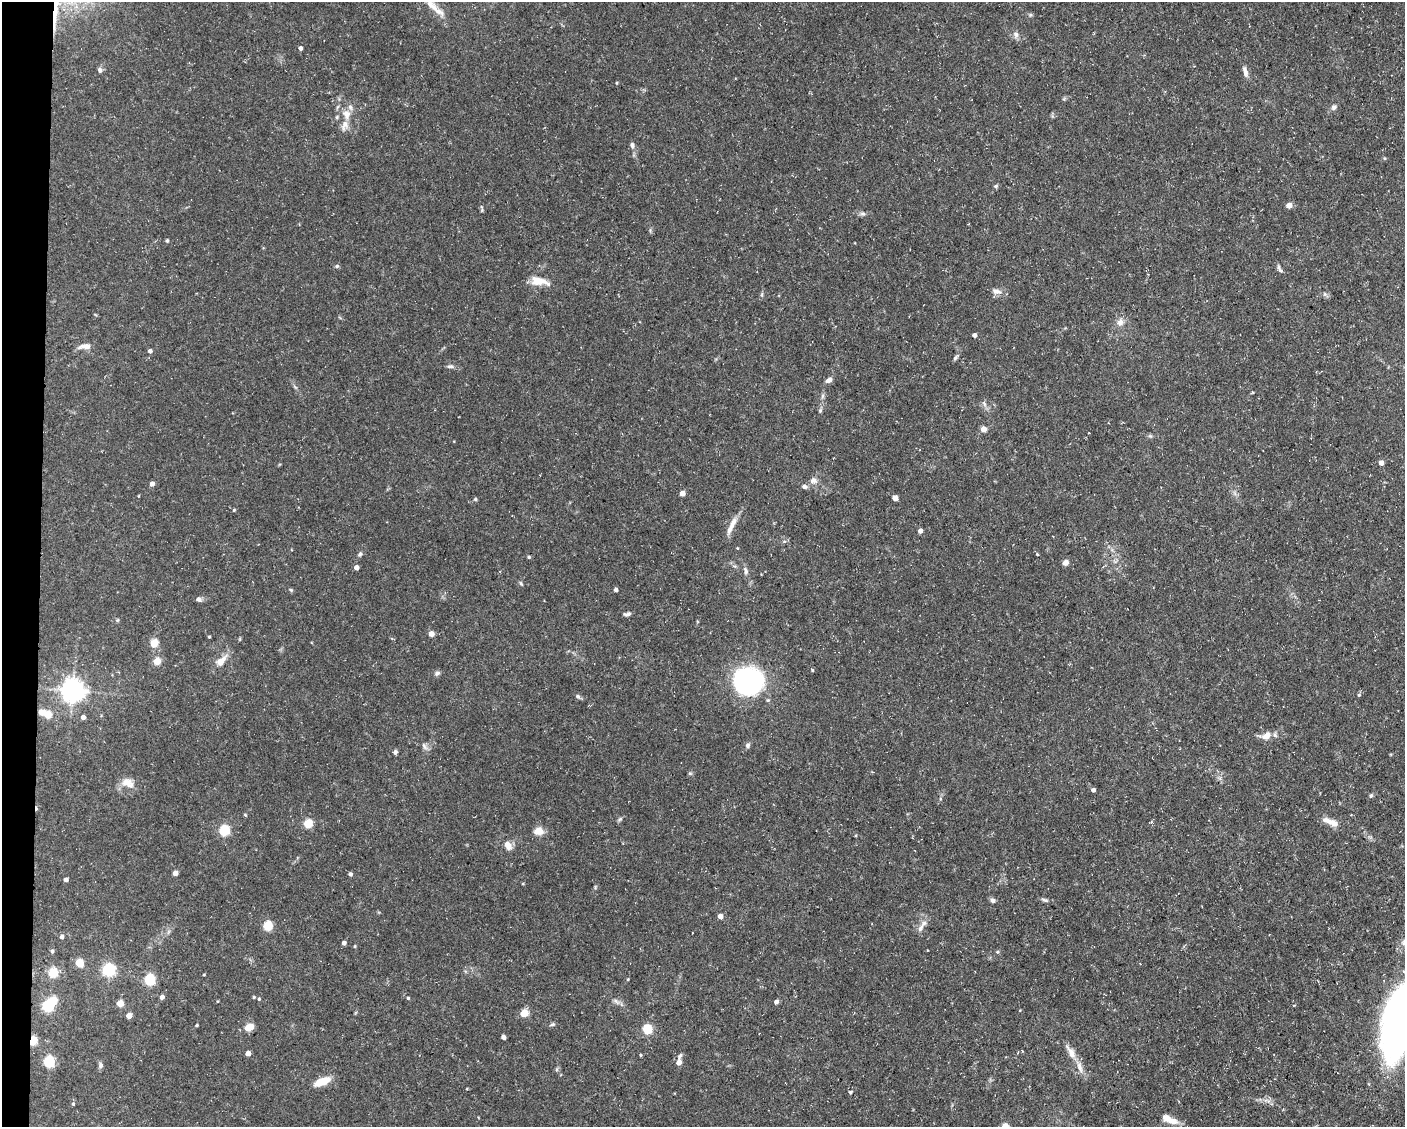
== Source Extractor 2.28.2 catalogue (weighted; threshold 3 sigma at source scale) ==
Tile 4 of 3 x 4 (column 1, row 2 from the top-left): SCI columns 218-1620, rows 2253-3377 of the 4534 x 4503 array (HDU 1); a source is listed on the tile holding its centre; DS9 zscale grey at full resolution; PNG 1407 x 1129 px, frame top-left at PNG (2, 2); no overlay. Shown black and unused: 3% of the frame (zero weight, under 3 of 5 exposures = <1% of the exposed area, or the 3 px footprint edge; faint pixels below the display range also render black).
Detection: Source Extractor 2.28.2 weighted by HDU 2 'WHT'; one run over the whole footprint, this tile lists its part. Background 0.0997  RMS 0.005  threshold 0.0225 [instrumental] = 3 sigma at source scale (4.5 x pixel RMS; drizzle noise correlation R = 1.50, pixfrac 1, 0.05/0.05 arcsec/px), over >= 5 px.
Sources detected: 132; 1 cosmic-ray / hot-pixel residue — not listed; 5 inside a brighter listed object's ellipse — not listed separately; the other 126 listed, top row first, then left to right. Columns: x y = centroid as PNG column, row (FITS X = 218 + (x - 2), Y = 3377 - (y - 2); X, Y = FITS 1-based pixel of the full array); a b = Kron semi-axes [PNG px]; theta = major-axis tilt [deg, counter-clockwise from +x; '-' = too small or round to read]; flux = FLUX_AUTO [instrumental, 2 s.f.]
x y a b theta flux
432 6 22 9 -43 5.7
1016 34 8 7 - 1.7
301 48 4 4 - 1.6
100 70 8 6 -80 1.3
1245 71 14 5 -75 2.5
617 83 5 3 - 0.42
1334 107 8 6 27 1.4
346 114 13 11 -68 5.2
632 145 8 6 -74 1.4
996 186 6 5 - 0.73
1289 205 4 4 - 5.6
863 214 9 4 0 1.2
167 241 4 4 - 0.8
337 266 6 5 - 0.79
1279 267 8 5 -83 1.3
539 281 24 10 -9 6.8
996 291 15 7 -8 2.6
1120 322 10 9 - 2.8
974 335 4 4 - 1.9
85 346 16 6 5 3.5
150 351 4 4 - 1.6
955 358 8 4 55 0.93
450 366 9 5 -1 1.2
829 380 9 6 35 2.1
1253 392 4 3 - 0.47
823 396 7 4 88 0.99
984 404 8 4 -54 1.2
820 410 7 5 70 0.83
984 429 4 4 - 5.8
1381 463 4 4 - 3.4
814 480 10 8 -3 2.2
152 484 4 4 - 2.4
804 487 6 5 - 1.4
682 493 4 4 - 4.6
895 498 5 4 - 2.3
475 499 5 4 - 0.63
234 510 4 3 - 0.51
733 524 19 7 64 4.6
920 531 4 4 - 2.6
737 548 3 3 - 0.37
360 554 5 5 - 0.87
1037 554 4 3 - 0.43
529 557 4 4 - 0.6
1065 562 6 5 - 2.7
356 567 4 4 - 2.6
746 571 11 6 -81 1.6
521 583 6 4 -45 0.63
291 590 5 4 - 0.59
616 590 4 4 - 1.3
198 599 6 5 - 1.6
627 614 9 4 8 1.4
117 620 5 4 - 0.58
431 634 5 5 - 4
209 637 3 3 - 0.51
154 643 5 5 - 19
157 661 5 4 - 12
221 661 15 8 48 5.6
812 670 4 3 - 0.5
437 673 8 6 30 1.2
749 680 19 18 - 120
73 691 7 7 - 420
578 696 7 5 -38 1.1
41 712 7 7 - 2.6
48 715 5 5 - 11
83 717 5 4 - 2
1266 736 15 9 26 4.6
748 745 7 6 - 1.2
424 746 12 6 -60 1.7
395 752 6 4 -88 1.1
128 783 17 11 -28 5
1093 790 4 4 - 1.4
1371 796 5 5 - 0.89
245 815 5 4 - 0.48
620 819 7 4 36 0.9
1151 822 4 4 - 0.56
1333 823 14 9 -30 3.4
308 824 5 5 - 22
224 830 5 5 - 41
539 831 10 8 6 5
508 845 11 8 -59 3.6
175 873 4 4 - 3.4
350 874 4 4 - 1.2
66 880 4 4 - 1.9
993 900 7 5 -33 1.4
1045 900 10 4 -18 1.1
720 916 4 4 - 3.1
267 926 5 5 - 28
920 928 14 6 58 2.5
62 937 4 4 - 1.6
344 943 4 4 - 1.8
355 946 4 3 - 0.51
52 951 5 4 - 0.92
79 963 6 5 - 16
109 970 6 5 - 76
53 973 5 5 - 29
204 975 3 3 - 0.42
628 979 5 3 - 0.37
149 980 5 5 - 44
162 997 4 4 - 2.2
254 997 4 4 - 0.56
408 998 3 3 - 0.61
259 999 4 4 - 0.59
54 1000 5 5 - 10
776 1002 4 4 - 1.8
120 1003 5 4 - 8.3
48 1006 5 5 - 62
524 1013 5 4 - 15
129 1016 4 4 - 5
552 1024 8 4 21 0.87
196 1025 3 3 - 0.6
1397 1025 80 28 79 180
249 1027 7 4 22 14
647 1029 5 5 - 31
503 1037 4 4 - 1.5
33 1041 5 4 - 24
1071 1052 21 8 -60 4.7
248 1053 4 4 - 4.1
640 1055 3 3 - 0.52
49 1062 5 5 - 50
679 1062 10 4 80 4.5
100 1065 8 6 -81 1.2
322 1081 16 6 22 10
850 1092 5 4 - 0.89
73 1104 5 4 - 0.68
1172 1121 13 8 -7 5.2
1005 1126 5 5 - 7.3
Overlapping masked pixels (flux is a lower limit): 1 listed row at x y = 33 1041
Isophote crosses this tile's border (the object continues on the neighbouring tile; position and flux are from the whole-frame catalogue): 2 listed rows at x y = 1397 1025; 1005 1126